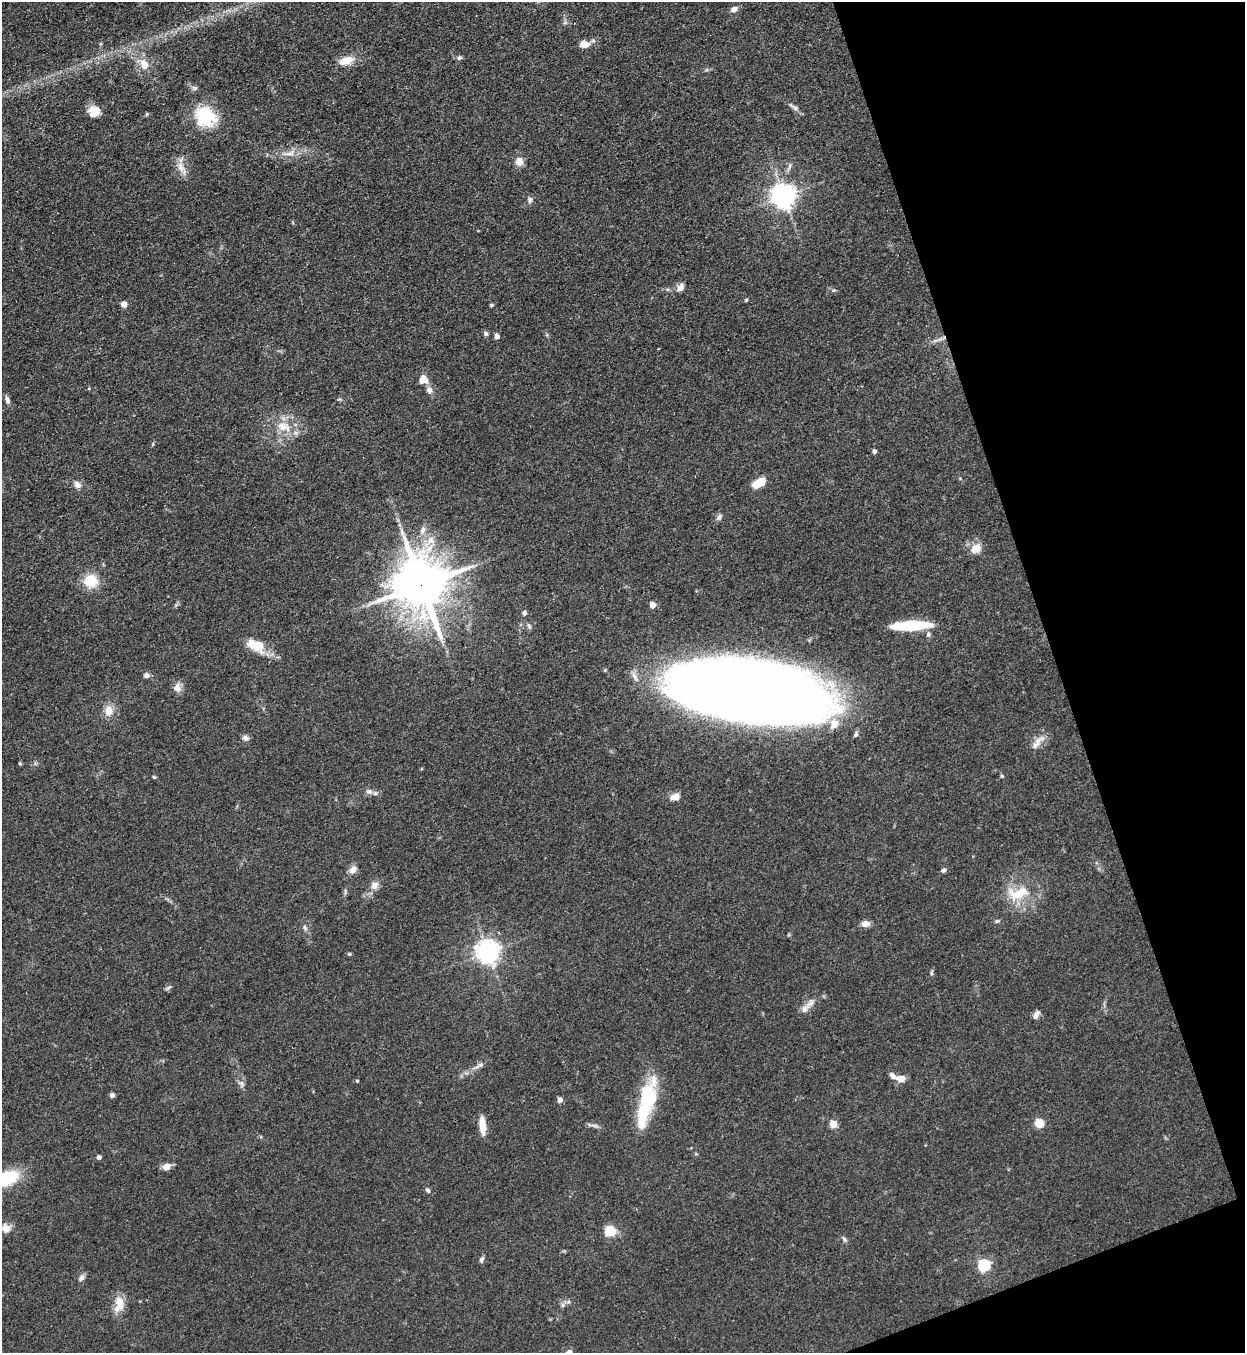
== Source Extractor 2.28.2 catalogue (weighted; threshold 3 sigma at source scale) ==
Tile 12 of 4 x 4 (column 4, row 3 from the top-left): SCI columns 4036-5278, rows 1388-2738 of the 5457 x 5478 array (HDU 1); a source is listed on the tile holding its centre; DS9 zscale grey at full resolution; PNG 1247 x 1355 px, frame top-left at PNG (2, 2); no overlay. Shown black and unused: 17% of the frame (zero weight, under 3 of 4 exposures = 5% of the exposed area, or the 3 px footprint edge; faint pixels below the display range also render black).
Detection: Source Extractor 2.28.2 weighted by HDU 2 'WHT'; one run over the whole footprint, this tile lists its part. Background 0.0726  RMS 0.0059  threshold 0.0264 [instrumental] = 3 sigma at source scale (4.5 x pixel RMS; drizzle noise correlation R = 1.50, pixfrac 1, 0.05/0.05 arcsec/px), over >= 5 px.
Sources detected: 93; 1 inside a brighter object's white glare — not listed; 5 inside a brighter listed object's ellipse — not listed separately; the other 87 listed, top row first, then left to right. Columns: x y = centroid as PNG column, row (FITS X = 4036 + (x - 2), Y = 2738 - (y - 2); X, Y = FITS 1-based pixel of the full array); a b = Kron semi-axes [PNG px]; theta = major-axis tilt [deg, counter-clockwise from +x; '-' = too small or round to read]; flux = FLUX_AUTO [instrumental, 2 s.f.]
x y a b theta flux
734 9 8 6 18 3.1
584 44 11 8 4 5.4
459 58 6 5 - 1.3
345 61 16 8 16 9.9
144 65 11 8 -67 7.8
194 88 8 6 14 1.4
795 108 7 6 - 1.5
97 110 20 9 -11 6.1
147 114 5 4 - 0.71
205 117 26 22 -34 28
289 153 21 5 8 5.3
519 162 9 8 - 5.3
181 167 16 10 -55 5.9
783 196 7 7 - 560
530 200 9 5 -90 1.6
681 287 12 8 54 2.8
746 300 4 4 - 0.73
124 304 4 4 - 7.5
491 305 5 4 - 0.75
486 333 6 6 - 1.3
497 336 4 4 - 4.1
423 379 10 10 - 5.7
429 390 9 7 -60 2.8
7 400 9 6 -69 2.2
283 427 24 12 -14 12
874 451 4 4 - 1.9
759 483 15 8 34 9.9
77 485 8 8 - 3.2
719 517 9 6 68 1.8
422 530 10 7 71 3.2
431 540 11 11 - 5.9
976 548 14 10 32 6.5
91 581 14 13 - 15
421 585 17 15 -73 2900
652 605 5 4 - 7.5
524 613 5 5 - 1.4
911 625 37 8 2 33
529 626 8 5 -69 1.3
928 634 8 6 86 1.8
256 645 26 14 -25 12
146 675 7 6 - 2.2
177 688 12 9 -70 4.1
749 690 121 44 -8 1300
109 711 12 9 89 6.4
856 734 9 5 61 1.5
245 738 9 7 -41 2
1038 741 21 9 47 5.9
1001 776 5 4 - 0.81
154 777 5 4 - 0.66
369 792 10 7 7 2.5
675 797 11 8 16 4.4
353 870 12 8 51 3.7
944 870 7 5 28 1.7
374 885 11 10 - 4
1018 893 32 17 17 20
865 924 10 6 2 4.4
305 927 9 5 -53 1.6
488 953 7 7 - 480
349 954 5 4 - 0.86
931 973 6 4 -72 0.85
168 988 8 3 19 1
805 1009 17 9 48 4.6
1036 1015 11 6 60 2.7
480 1065 10 5 25 2
901 1078 10 6 -5 5.7
357 1081 4 4 - 0.7
241 1083 8 5 -59 1.7
112 1095 4 4 - 2.4
559 1100 4 4 - 3.8
646 1101 44 18 81 39
1039 1123 5 5 - 26
833 1124 5 5 - 15
594 1125 11 4 -11 1.9
482 1126 21 7 -84 7.3
99 1157 4 4 - 2.7
166 1167 10 7 17 4
5 1179 32 15 22 32
428 1190 8 5 -59 1.4
5 1228 14 11 -4 6
610 1231 8 8 - 18
844 1239 9 5 -52 1.3
481 1259 8 5 72 1.6
984 1265 6 5 - 88
81 1278 9 7 48 2.1
568 1302 6 4 18 1.2
119 1304 24 12 81 8.4
563 1305 7 4 90 1.2
Overlapping masked pixels (flux is a lower limit): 2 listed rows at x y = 421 585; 749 690
Isophote crosses this tile's border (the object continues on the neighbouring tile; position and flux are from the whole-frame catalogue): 2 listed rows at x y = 5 1179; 5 1228